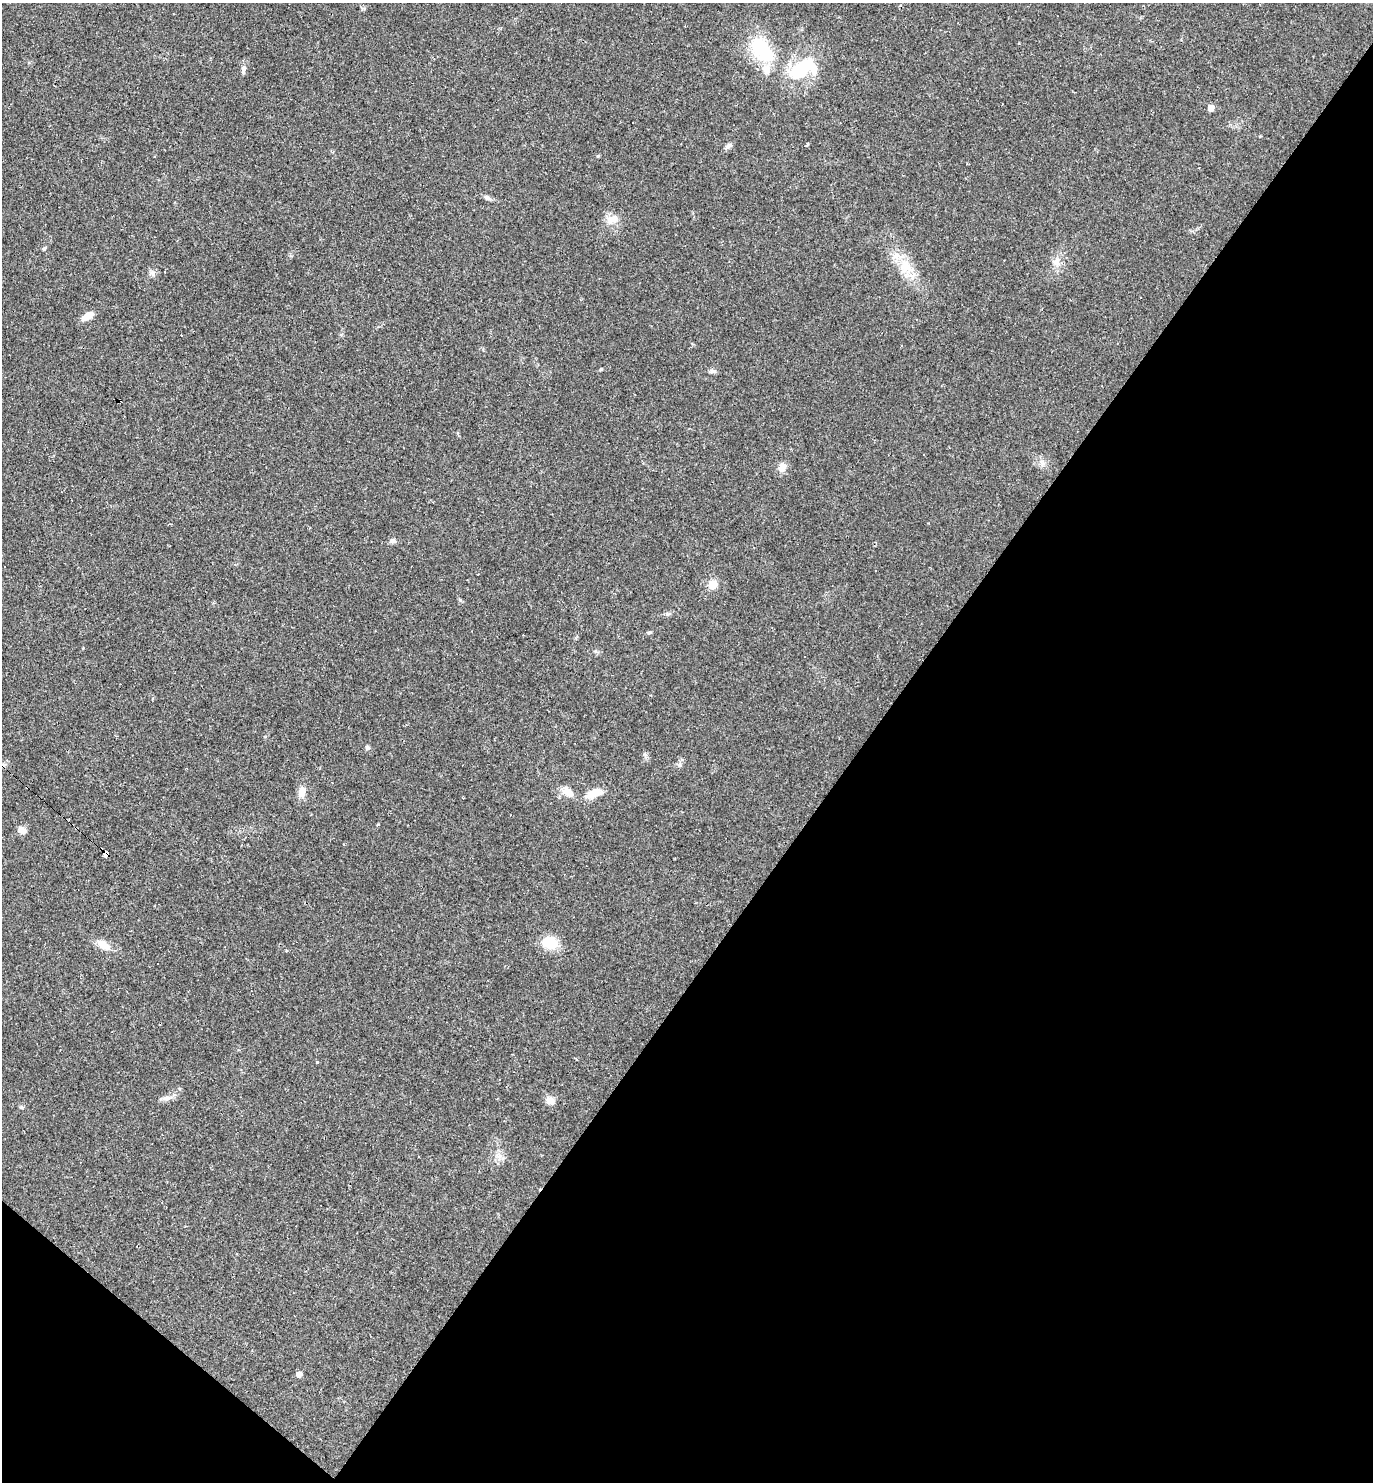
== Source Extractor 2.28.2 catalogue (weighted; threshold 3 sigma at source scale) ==
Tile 15 of 4 x 4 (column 3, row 4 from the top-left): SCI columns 3034-4404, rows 1-1480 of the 5925 x 5920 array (HDU 1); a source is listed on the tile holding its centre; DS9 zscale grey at full resolution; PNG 1375 x 1484 px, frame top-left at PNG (2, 3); no overlay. Shown black and unused: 39% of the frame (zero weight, under 2 of 3 exposures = <1% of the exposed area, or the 3 px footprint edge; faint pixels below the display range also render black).
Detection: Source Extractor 2.28.2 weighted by HDU 2 'WHT'; one run over the whole footprint, this tile lists its part. Background 0.0292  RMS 0.0039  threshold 0.0176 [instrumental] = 3 sigma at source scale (4.5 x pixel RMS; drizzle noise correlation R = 1.50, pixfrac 1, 0.05/0.05 arcsec/px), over >= 5 px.
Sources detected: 51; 11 cosmic-ray / hot-pixel residue — not listed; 1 inside a brighter listed object's ellipse — not listed separately; the other 39 listed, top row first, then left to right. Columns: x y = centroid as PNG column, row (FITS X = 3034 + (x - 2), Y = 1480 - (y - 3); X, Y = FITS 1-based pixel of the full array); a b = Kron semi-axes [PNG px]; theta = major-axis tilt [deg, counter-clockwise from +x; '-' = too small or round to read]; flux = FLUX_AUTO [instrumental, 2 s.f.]
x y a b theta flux
363 8 6 4 -18 0.51
762 50 41 23 -49 25
802 68 32 17 30 25
243 69 15 6 84 1.6
1211 108 5 5 - 3.6
728 146 10 5 32 1.4
598 156 4 4 - 0.47
487 197 11 5 -36 1.1
612 220 18 11 20 4.2
44 249 5 4 - 0.74
1057 262 14 8 89 3.2
905 267 23 17 -68 9.8
152 273 9 6 -61 1.2
1141 298 2 2 - 0.34
87 316 13 7 34 3.8
601 369 5 4 - 0.4
712 371 11 5 -4 1
923 454 3 2 - 0.47
782 467 10 8 63 3.3
393 541 10 6 1 1.1
713 584 11 11 - 3.9
649 632 6 4 7 0.59
805 657 3 2 - 0.46
367 748 5 4 - 1.1
680 765 6 4 72 0.72
332 783 3 2 - 0.61
302 792 14 10 82 3.3
568 792 17 10 -41 4.1
594 793 19 9 23 6.5
22 830 10 8 -29 2.4
105 854 6 4 -30 81
550 942 17 13 -14 10
103 945 20 9 -35 4.5
317 1062 4 4 - 0.42
166 1098 13 8 13 2.2
550 1100 10 9 - 3.1
21 1107 6 4 -46 0.54
499 1156 12 8 87 2.5
299 1374 5 5 - 2.2
Overlapping masked pixels (flux is a lower limit): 1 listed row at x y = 105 854
Unlisted compact peaks at least as high as the median listed source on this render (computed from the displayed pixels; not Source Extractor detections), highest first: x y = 667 614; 460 600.